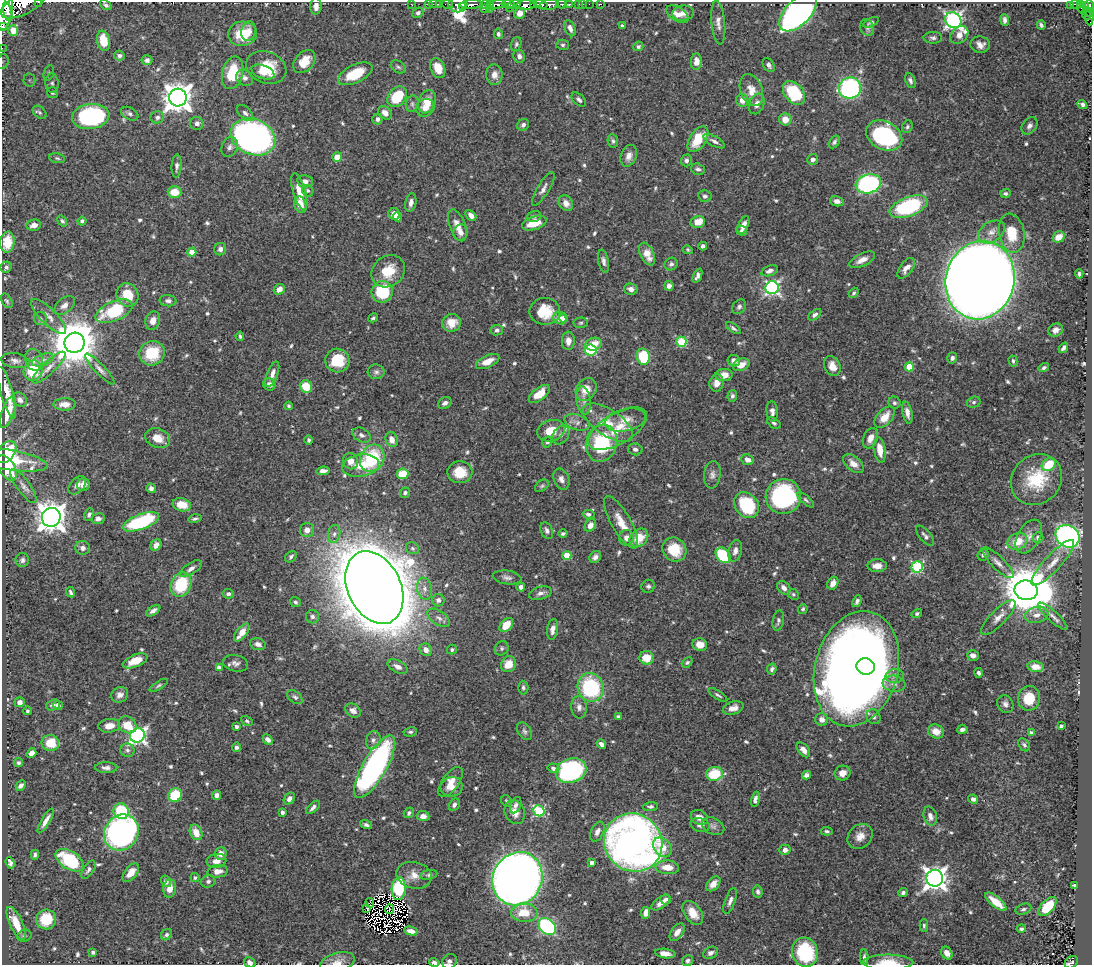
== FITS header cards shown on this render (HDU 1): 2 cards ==
NAXIS1  =                 1090
NAXIS2  =                  963

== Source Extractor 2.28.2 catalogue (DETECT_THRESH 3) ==
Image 1090 x 963 px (HDU 1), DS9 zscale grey, 1 PNG px = 1 image px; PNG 1094 x 967 px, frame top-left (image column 1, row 963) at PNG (2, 2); each listed source drawn as its Kron ellipse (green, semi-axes under 4 px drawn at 4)
Background 0.471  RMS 0.013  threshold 0.0398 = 3 sigma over >= 5 px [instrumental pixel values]
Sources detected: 671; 8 with non-positive FLUX_AUTO (blend fragments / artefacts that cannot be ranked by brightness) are neither listed nor drawn; of the other 663, the 500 brightest by FLUX_AUTO listed and drawn (163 fainter detections omitted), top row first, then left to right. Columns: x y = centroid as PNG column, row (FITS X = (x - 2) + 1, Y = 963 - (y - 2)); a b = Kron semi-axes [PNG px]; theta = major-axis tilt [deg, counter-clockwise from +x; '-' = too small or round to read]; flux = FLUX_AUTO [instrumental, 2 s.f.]
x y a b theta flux
38 2 2 2 - 14
23 4 24 10 26 1500
411 4 2 2 - 11
429 4 2 2 - 12
435 4 6 2 0 23
440 4 3 2 - 12
447 4 6 3 -8 35
471 4 11 3 3 590
485 4 5 3 - 80
490 4 3 3 - 59
496 4 9 4 17 430
508 4 7 3 -7 240
514 4 6 3 8 69
541 4 6 3 -14 320
561 4 5 3 - 95
569 4 3 3 - 120
579 4 3 3 - 39
583 4 2 2 - 6.7
589 4 2 2 - 9.6
600 4 3 2 - 17
1076 4 5 3 - 100
1081 4 3 2 - 46
106 5 6 4 -34 2.3
458 5 9 7 0 720
526 5 9 5 4 1100
534 5 3 3 - 19
549 5 9 5 9 820
1071 5 4 3 - 98
1089 5 5 3 - 210
316 6 8 5 85 5.1
1085 6 4 3 - 70
463 7 3 3 - 190
509 7 3 3 - 130
1082 8 6 4 -67 94
4 9 20 9 86 2400
484 9 2 2 - 26
489 9 2 2 - 14
8 12 10 3 -76 720
1089 12 6 4 -12 95
418 13 6 4 40 2.3
520 13 6 5 - 6.7
683 13 11 7 8 6.1
798 13 23 12 45 400
678 14 12 7 -32 7
1086 15 5 3 - 48
1089 18 7 4 -85 86
953 20 8 7 - 320
1005 20 6 4 -83 2.9
871 22 8 3 26 1.9
718 23 22 6 -84 6
1041 25 4 3 - 1.7
622 26 4 3 - 2.3
3 27 4 2 - 40
570 28 8 5 -65 4.4
867 28 8 6 -65 2.4
13 31 5 5 - 5.6
249 31 10 7 77 5.2
242 34 14 12 5 25
498 34 5 4 - 2
959 35 10 7 43 7.8
933 38 9 6 -1 2.6
104 41 10 6 -79 17
516 44 7 5 71 1.8
563 45 6 5 - 1.7
980 45 10 8 -13 5.8
638 46 5 4 - 1.8
2 48 2 2 - 5.6
119 55 5 5 - 2.4
519 56 6 6 - 3.6
147 60 5 5 - 3.6
304 61 13 9 50 14
3 62 7 5 70 2.4
696 62 8 5 87 6.3
769 65 8 5 -58 3
266 67 20 15 -21 30
398 67 8 5 -34 2
438 68 10 7 -68 14
263 72 12 6 -21 8.6
49 73 8 5 71 2
233 73 17 10 76 31
355 74 18 9 25 32
494 75 10 8 -89 6.8
245 78 9 7 -39 4.5
29 80 6 6 - 2.4
910 81 8 5 -67 2.6
52 83 10 6 -88 3.1
850 88 11 10 - 180
751 90 16 11 -68 11
52 92 5 5 - 2.7
794 93 13 9 -51 52
397 97 11 8 52 38
178 98 9 9 - 1300
579 100 8 5 -43 2.4
742 100 6 6 - 6.4
427 102 12 8 67 15
412 104 8 6 77 2.5
757 104 10 7 69 5.9
1082 104 5 4 - 2.7
425 108 9 8 - 5.5
40 112 8 5 -42 1.8
245 113 10 6 -45 3.2
385 113 8 6 -41 5.9
130 114 9 6 -27 3
91 116 19 12 7 130
157 117 7 6 - 2.7
377 119 5 5 - 4
785 119 6 6 - 10
197 123 7 6 - 3.5
523 125 6 5 - 2.8
1029 126 9 7 53 3.6
907 127 6 5 - 1.9
884 136 19 14 -28 130
253 137 23 18 -22 500
698 139 14 8 56 27
613 141 7 5 -81 2
714 141 12 5 -28 3.4
834 142 7 4 58 2.1
230 147 10 8 66 3.9
629 156 11 7 70 6.3
337 157 5 5 - 13
57 158 8 5 -11 1.7
813 159 5 5 - 3.6
686 160 6 5 - 2.6
177 166 11 5 86 3.2
698 169 7 5 -18 2.5
305 181 8 6 -10 3.9
868 184 13 9 16 150
543 189 19 6 59 4.5
308 191 6 5 - 1.8
175 192 7 6 - 16
299 192 19 6 -74 13
1005 193 5 4 - 1.7
705 196 6 6 - 2.6
837 201 7 5 -14 4.3
411 203 9 5 79 4.6
566 203 8 6 -57 5.7
300 205 8 6 -73 12
908 207 20 9 21 89
394 214 6 5 - 10
471 215 6 4 -48 4.7
534 216 7 5 19 2.2
397 217 5 3 - 4.9
62 221 6 4 -53 1.9
82 221 4 4 - 2.4
698 222 7 6 - 12
534 223 12 6 18 19
34 225 7 5 12 5.7
457 225 16 8 -70 8.8
743 225 9 5 67 5.7
741 231 5 4 - 2
461 232 8 7 - 4.7
991 232 14 10 34 7.8
1012 233 20 12 -80 24
1059 237 6 5 - 9.4
7 242 10 7 85 21
703 246 4 4 - 2.7
220 249 6 6 - 3.3
688 250 5 4 - 1.7
192 252 4 4 - 13
647 254 12 6 -65 11
862 260 14 6 26 7
603 261 11 5 -79 3.7
671 264 7 6 - 2.7
6 267 6 5 - 2.4
906 268 12 6 53 6.7
388 271 18 15 38 24
770 271 8 5 20 3.6
1079 274 4 3 - 1.7
697 276 7 4 67 3.5
980 280 40 34 73 3600
669 286 4 4 - 4.2
772 288 6 6 - 210
279 289 6 5 - 6.4
631 289 7 5 -13 4.9
382 292 11 10 - 49
854 293 5 3 - 1.7
127 295 12 10 -63 23
7 301 8 5 -60 1.8
168 301 8 5 -4 3.2
65 305 12 7 40 5.4
739 307 8 6 49 2.6
114 311 20 9 23 58
545 311 15 13 0 29
815 315 7 4 38 2.3
49 317 23 7 -45 7.7
373 318 5 3 - 1.6
560 318 7 6 - 8.6
564 318 4 4 - 5.2
40 319 6 6 - 2.1
153 321 9 7 72 7.4
452 323 9 9 - 12
581 323 7 5 3 1.8
733 328 8 4 -34 2
497 330 6 5 - 2.2
1056 330 7 6 - 4.5
240 336 4 3 - 1.8
568 341 9 6 -89 6
681 342 5 5 - 58
74 343 10 10 - 4200
593 344 8 6 17 14
1063 348 5 3 - 3
591 350 6 5 - 98
152 353 13 12 - 36
643 357 8 6 -81 49
952 358 5 5 - 2.5
34 360 11 8 -70 5.2
43 360 11 5 19 3.9
15 361 14 7 -8 4.6
337 361 12 12 - 31
734 361 6 5 - 4
1013 361 5 4 - 1.9
488 362 12 6 25 11
741 365 9 5 20 9.4
832 366 10 7 -65 8.7
49 367 22 6 43 8.5
909 367 4 4 - 25
1044 368 5 4 - 1.9
100 369 20 5 -47 4.8
33 371 10 9 - 37
376 372 8 7 - 2.8
272 374 13 5 69 5.7
724 375 8 6 6 9.4
716 383 8 7 - 6.7
269 384 6 6 - 4.2
306 386 6 6 - 21
586 389 12 9 56 14
7 393 26 6 -74 12
539 394 12 6 38 17
732 396 5 4 - 2.1
20 400 8 6 -50 3.9
584 400 14 7 -82 6
974 402 7 5 16 1.9
445 403 7 5 29 3
894 403 6 5 - 2.2
65 404 11 6 1 7.5
289 406 4 3 - 1.8
772 411 10 5 -84 4.3
8 412 16 6 71 16
907 413 11 5 -78 6.2
885 417 13 7 49 12
625 420 20 11 12 11
577 422 13 7 -20 5.2
608 423 28 13 -34 22
774 423 8 5 -39 2
617 429 33 15 31 26
551 431 14 10 17 18
361 435 10 6 -28 3.7
561 435 10 7 52 4.2
158 438 13 9 -21 10
870 438 11 7 67 7.4
309 440 4 4 - 1.9
392 440 8 6 -71 7.1
547 442 6 5 - 1.8
601 443 19 15 71 66
635 449 7 6 - 3
880 450 13 6 -81 13
6 452 12 8 54 30
372 458 14 12 63 55
7 459 41 10 -9 37
748 460 6 5 - 5.3
351 461 8 7 - 7.6
853 464 12 7 -41 7.4
360 465 19 11 8 17
1049 465 7 6 - 24
7 468 14 7 -58 30
323 471 7 4 8 4.6
460 472 12 11 - 16
403 474 6 5 - 30
712 475 14 8 83 4.7
561 479 11 7 -68 4.3
1036 479 27 24 45 41
77 485 11 6 49 4.3
83 485 6 6 - 7
23 486 20 6 -54 5.9
542 486 8 5 39 1.8
151 488 5 4 - 3.4
405 493 5 5 - 2.4
783 496 18 17 - 140
806 500 10 4 -42 1.9
182 505 9 6 -13 15
747 505 14 11 -50 60
89 514 6 4 64 2.3
588 514 6 4 -11 2.5
51 517 9 9 - 1300
98 519 7 5 10 3.6
195 519 7 3 14 1.8
141 522 19 7 20 89
621 522 30 9 -60 16
590 525 7 5 62 5.8
307 530 7 7 - 4.9
547 531 9 6 -67 3
334 534 9 6 80 3.5
563 534 4 3 - 2
925 536 12 5 -51 2.8
1067 536 12 10 -33 310
1029 537 18 11 59 9.9
626 538 7 7 - 6.3
639 538 10 8 44 19
1038 538 5 5 - 4.8
1017 541 10 8 21 19
156 545 6 5 - 6
83 548 7 7 - 4.4
412 548 7 5 -33 2
674 549 12 11 - 26
735 551 11 6 75 4.8
567 555 4 4 - 23
723 555 9 6 -47 57
983 555 6 5 - 3
291 557 6 5 - 2.2
595 557 6 5 - 3.6
22 560 7 6 - 2.8
998 563 21 6 -45 6.8
1053 563 30 8 47 13
877 566 9 6 0 8.3
917 567 6 5 - 100
191 569 12 5 33 4.8
507 577 14 7 -7 4.2
833 583 7 5 60 6.2
181 585 13 10 64 49
648 586 7 6 - 2.6
521 587 4 4 - 3.1
374 588 38 26 -65 6300
784 588 7 5 -45 4.4
425 589 11 7 -79 5.9
1026 590 11 10 - 5100
70 592 5 3 - 1.8
540 593 11 6 16 4
228 594 5 4 - 2.3
793 594 5 5 - 1.6
438 600 6 6 - 4
857 601 6 4 68 2.4
295 602 5 5 - 1.8
803 609 5 4 - 1.7
153 611 8 4 35 3.7
917 613 5 4 - 1.8
1037 615 12 8 13 6.9
1053 616 19 5 -42 5.1
312 617 7 6 - 2.5
998 617 23 7 46 8.5
439 618 13 7 -34 4.6
778 621 10 5 78 2.6
506 625 8 5 48 16
553 629 10 5 82 5.4
242 632 10 5 52 10
258 644 8 5 -15 3.8
700 645 7 6 - 8.3
502 648 7 6 - 2.2
426 650 6 6 - 5.6
452 650 5 5 - 1.7
973 655 6 5 - 4.1
647 658 7 6 - 16
135 661 13 6 22 13
687 662 6 4 40 1.7
236 663 12 8 -14 4.5
508 664 8 7 - 14
398 667 11 6 -29 5.5
866 667 9 8 - 360
1036 667 8 5 -10 10
219 668 4 4 - 5.7
772 669 5 4 - 2.1
856 669 59 41 75 1600
978 673 5 4 - 2.5
895 676 9 7 4 3.9
894 684 11 8 -7 4.9
159 685 10 4 33 1.8
523 687 7 5 -88 2.2
591 687 14 13 - 82
120 695 9 7 29 4.5
718 695 11 4 -32 2
295 697 9 5 -39 2.2
1029 698 12 11 - 20
20 702 5 5 - 5.2
1005 704 9 8 - 3.8
53 705 7 5 22 2.4
58 705 4 4 - 4.6
579 707 11 8 -83 4.4
733 708 11 6 18 6.1
27 711 4 4 - 1.7
353 711 8 6 -35 3.8
618 717 4 3 - 2.2
874 717 8 6 -56 3.2
822 719 6 6 - 4.9
247 721 6 4 -28 1.6
127 725 9 8 - 15
109 726 11 7 7 8.3
1061 726 3 3 - 1.8
236 727 4 3 - 2.1
962 729 5 3 - 2.8
524 731 10 6 -57 2.6
936 731 8 6 -24 9.5
410 732 7 4 8 1.8
1031 732 4 3 - 1.8
138 735 7 7 - 290
268 740 6 4 -44 4.1
373 740 9 7 73 3.3
50 743 9 8 - 22
601 744 5 4 - 4.1
1024 745 7 5 -52 2
237 747 5 4 - 2.4
127 750 7 6 - 2.8
803 750 8 5 -51 5
31 753 5 4 - 4.8
19 763 4 4 - 2
375 767 35 12 60 270
106 768 11 5 -1 3.6
553 768 6 4 -16 2.7
571 771 15 12 16 150
843 773 8 7 - 7.4
714 774 8 7 - 33
806 775 4 4 - 4.2
450 782 17 8 54 9.8
21 785 5 4 - 3.5
452 787 11 10 - 8
175 795 7 6 - 38
217 795 5 4 - 3.8
289 799 6 5 - 3.9
755 799 8 4 78 3.5
973 799 5 4 - 3
507 801 6 5 - 1.6
454 805 7 5 60 2.6
516 805 8 5 67 2.8
651 806 7 4 3 2.5
313 807 8 4 43 3.3
121 811 8 7 - 50
539 811 6 5 - 83
282 812 4 3 - 2.7
515 812 12 10 -66 9
409 813 5 5 - 2.1
423 816 6 5 - 5.4
930 816 9 6 -74 4.9
699 817 9 7 -30 5.9
46 821 14 4 59 5.6
366 825 6 4 -15 2.4
700 825 10 7 -16 4.8
713 826 12 8 -27 3.8
827 831 6 4 -7 1.9
121 832 18 16 54 290
196 832 8 6 -65 12
597 832 10 6 65 5.7
860 836 13 11 46 9.4
633 842 30 28 -44 680
662 847 11 8 -53 15
785 850 5 5 - 4.3
221 854 6 5 - 5.9
35 855 5 3 - 1.8
70 860 15 9 -32 56
216 861 10 7 11 6.4
10 863 6 4 -71 3
592 863 4 4 - 4.9
667 867 12 7 -4 13
88 870 10 5 57 3.1
218 871 10 6 7 7
131 873 11 6 52 8.6
414 875 18 13 -11 11
429 875 9 4 11 1.9
195 878 4 4 - 1.9
935 878 8 8 - 750
517 879 27 24 61 1500
166 881 6 4 -57 3.4
208 881 7 6 - 2.6
713 884 8 5 49 7.2
1074 885 4 3 - 1.9
170 888 9 6 83 9.2
399 888 11 7 87 61
758 892 6 4 -79 2.3
903 893 5 4 - 2.5
666 899 5 5 - 2.2
730 901 13 5 70 4
996 902 13 5 -39 14
370 903 5 3 - 2
661 903 11 5 35 6.5
1048 907 11 6 48 30
367 908 4 2 - 1.7
389 909 5 2 - 2
1023 909 8 5 20 2.2
524 913 13 9 -2 19
646 913 6 4 84 7
693 913 13 8 -55 12
46 919 10 9 - 26
16 923 17 6 -65 18
924 926 6 4 -90 1.7
547 927 10 7 -41 160
1021 929 5 4 - 2.1
411 931 7 4 -12 6.1
677 932 10 6 54 5.8
166 935 6 5 - 1.9
24 936 7 6 - 2.2
93 952 3 3 - 2.4
805 952 15 12 -75 54
711 953 8 5 23 3.7
947 953 7 5 -59 6.7
665 954 10 4 -7 6.1
864 957 8 3 -90 2.1
449 961 8 7 - 3.4
688 961 5 5 - 2.6
250 962 6 4 -29 3.5
337 962 18 9 16 7.9
888 962 25 7 0 16
1071 962 7 5 38 79
434 963 5 4 - 2.9
At the frame edge (FLAGS 8, measured only in part): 13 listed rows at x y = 38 2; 23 4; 1089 5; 4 9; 3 27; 2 48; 3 62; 449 961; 250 962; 337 962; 888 962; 1071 962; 434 963
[163 fainter detections neither listed nor drawn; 8 non-positive-flux detections neither listed nor drawn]